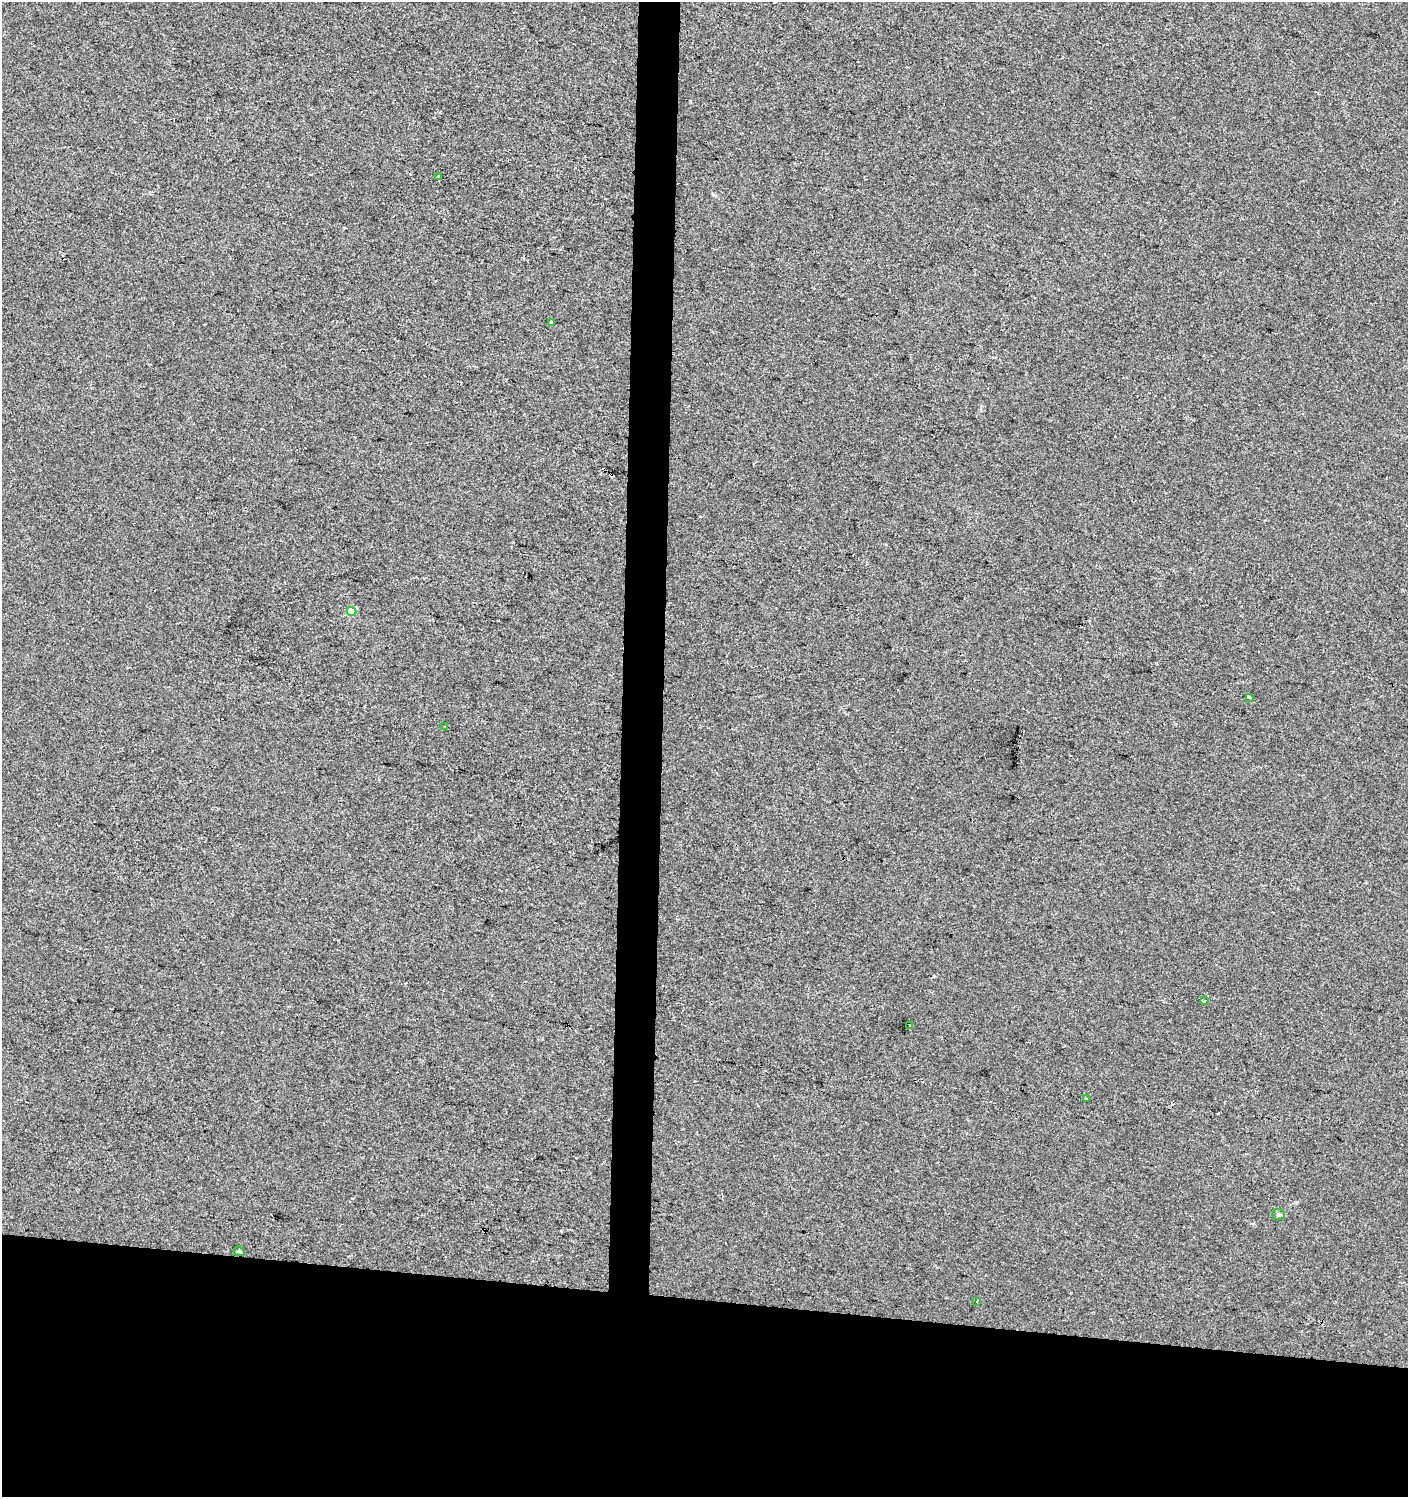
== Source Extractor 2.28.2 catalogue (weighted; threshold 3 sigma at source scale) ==
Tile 8 of 3 x 3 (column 2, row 3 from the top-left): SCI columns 1692-3097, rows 1-1495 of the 4734 x 4494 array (HDU 1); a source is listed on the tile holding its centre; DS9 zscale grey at full resolution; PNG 1410 x 1499 px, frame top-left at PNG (2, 2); each listed source drawn as its Kron ellipse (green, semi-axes under 4 px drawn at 4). Shown black and unused: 16% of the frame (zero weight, under 2 of 3 exposures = <1% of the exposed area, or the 3 px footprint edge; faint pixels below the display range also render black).
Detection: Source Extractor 2.28.2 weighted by HDU 2 'WHT'; one run over the whole footprint, this tile lists its part. Background 0.00371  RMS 0.0062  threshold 0.0277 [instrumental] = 3 sigma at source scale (4.5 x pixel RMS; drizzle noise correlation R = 1.50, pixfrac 1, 0.0396/0.0396 arcsec/px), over >= 5 px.
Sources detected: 13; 2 cosmic-ray / hot-pixel residue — neither listed nor drawn; the other 11 listed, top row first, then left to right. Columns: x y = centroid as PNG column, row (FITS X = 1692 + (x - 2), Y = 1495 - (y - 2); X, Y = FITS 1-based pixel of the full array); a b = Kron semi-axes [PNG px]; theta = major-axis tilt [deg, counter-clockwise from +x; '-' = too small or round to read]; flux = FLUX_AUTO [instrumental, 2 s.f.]
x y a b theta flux
438 177 3 3 - 2.6
551 322 3 3 - 4.4
352 611 5 4 - 14
1249 697 4 2 - 1.3
445 726 3 3 - 1.9
1204 1001 3 2 - 0.48
910 1026 3 3 - 8.4
1087 1098 3 2 - 0.64
1279 1215 6 5 - 1
239 1251 5 4 - 1.2
977 1302 3 3 - 1.4
Overlapping masked pixels (flux is a lower limit): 1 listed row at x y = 239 1251
Unlisted compact peaks at least as high as the median listed source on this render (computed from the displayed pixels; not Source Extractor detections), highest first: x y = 934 976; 690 101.